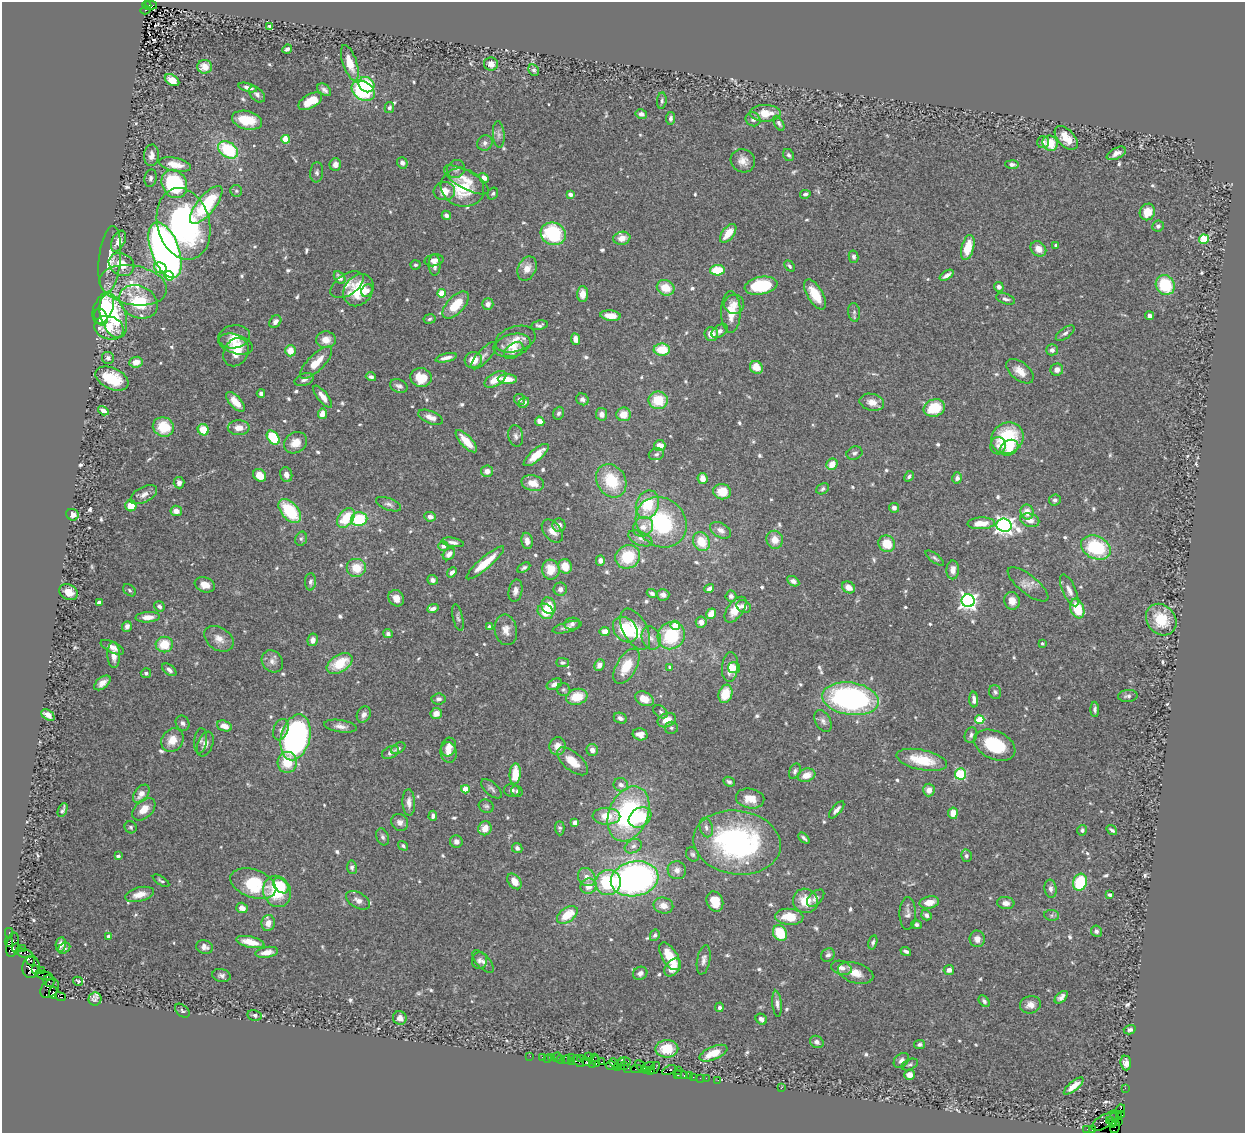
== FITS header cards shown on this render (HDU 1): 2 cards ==
NAXIS1  =                 1243
NAXIS2  =                 1131

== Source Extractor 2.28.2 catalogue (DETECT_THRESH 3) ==
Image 1243 x 1131 px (HDU 1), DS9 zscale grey, 1 PNG px = 1 image px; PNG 1247 x 1135 px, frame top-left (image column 1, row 1131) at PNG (2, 2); each listed source drawn as its Kron ellipse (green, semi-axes under 4 px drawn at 4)
Background 0.705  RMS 0.029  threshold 0.0862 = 3 sigma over >= 5 px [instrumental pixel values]
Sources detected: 714; of the 714, the 500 brightest by FLUX_AUTO listed and drawn (214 fainter detections omitted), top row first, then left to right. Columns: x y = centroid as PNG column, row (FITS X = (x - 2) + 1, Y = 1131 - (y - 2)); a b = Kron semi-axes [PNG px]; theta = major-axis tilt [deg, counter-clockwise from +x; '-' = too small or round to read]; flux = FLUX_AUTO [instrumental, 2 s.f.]
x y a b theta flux
147 5 4 4 - 280
151 5 6 3 -12 86
145 10 5 2 - 72
270 26 4 3 - 6.2
287 49 5 3 - 6.1
350 63 18 7 -71 31
491 64 7 6 - 15
205 67 7 6 - 19
534 70 6 5 - 5
172 80 8 5 -34 21
366 85 8 7 - 93
248 87 9 3 -16 8
324 90 8 5 -38 7.4
363 91 12 9 -33 160
257 94 9 6 -45 7.1
310 101 13 7 31 39
662 101 8 4 85 4.8
389 107 5 4 - 5.6
765 113 15 8 -1 38
641 114 6 4 -12 8.1
671 118 6 4 80 5.9
753 119 7 6 - 8.2
247 120 15 9 -14 46
779 123 8 4 -61 5.4
499 134 13 5 -85 7.3
1066 138 14 8 -47 30
286 139 4 4 - 59
1043 142 6 6 - 5.1
485 143 8 7 - 8
1050 143 8 7 - 45
228 150 11 7 -36 120
1116 153 10 5 27 11
151 155 11 7 85 12
789 155 6 5 - 5.3
743 161 12 11 - 18
402 163 6 5 - 7.6
335 164 6 6 - 13
1012 164 7 3 -2 6.1
175 165 16 6 -12 27
456 169 9 8 - 7.3
317 172 10 6 84 6.3
151 178 9 6 81 6.4
484 178 5 4 - 8.9
466 180 25 9 -29 26
174 184 15 12 -59 190
462 188 22 18 -19 91
236 191 6 6 - 4
444 191 11 9 6 21
493 194 6 5 - 4.1
570 194 4 3 - 13
805 194 5 3 - 4.3
206 205 23 9 51 120
1147 212 8 7 - 28
446 215 5 4 - 8.3
184 224 36 26 -75 470
1158 226 6 5 - 5.2
728 233 11 5 51 34
553 234 13 11 -25 150
622 238 8 6 9 18
1204 239 5 4 - 96
118 241 11 6 64 17
1056 245 4 3 - 5.6
968 247 12 6 75 51
1038 249 8 7 - 17
165 250 29 14 -70 1200
854 257 6 5 - 5.9
110 259 33 11 84 31
434 260 9 6 11 12
121 264 13 11 -31 32
415 265 5 4 - 4.2
434 265 10 6 -89 10
789 266 6 4 -49 4.8
160 268 6 5 - 52
527 268 12 9 65 20
717 270 7 5 3 56
947 275 8 3 32 8.6
169 276 5 4 - 62
340 278 7 5 -51 11
133 285 34 19 -11 74
347 285 18 10 33 17
1165 285 10 9 - 91
761 286 16 9 11 110
999 287 5 4 - 8
666 288 9 7 -24 39
358 290 17 14 54 69
367 290 6 5 - 8.7
442 293 4 4 - 50
583 294 7 5 89 22
815 294 17 8 -58 43
1006 299 10 5 -18 6.7
139 302 20 15 -28 96
488 304 6 5 - 11
734 304 10 9 - 14
456 305 17 8 46 50
103 308 16 9 67 150
731 312 21 10 -90 36
854 312 9 6 -82 5.4
113 316 23 12 -73 130
610 316 10 5 -5 27
1150 316 4 4 - 9.4
101 317 9 6 -69 67
429 319 6 4 8 3.9
275 322 7 5 50 9.1
539 325 8 4 11 5.8
109 328 15 11 -18 56
720 331 9 6 34 8.6
1065 333 11 5 37 6.5
711 334 7 7 - 22
234 337 16 11 9 23
515 339 21 12 17 23
575 339 6 4 -82 13
326 340 10 8 2 22
236 344 18 9 -16 24
512 345 19 11 14 31
662 350 8 6 -1 53
1052 350 6 5 - 8
290 351 6 5 - 26
514 351 11 7 36 14
236 352 15 12 57 32
484 356 17 6 48 9.1
108 358 6 6 - 6.4
446 358 11 4 12 11
473 360 8 8 - 27
136 362 7 5 9 19
316 363 21 8 45 39
756 367 7 6 - 31
1057 370 6 6 - 11
1020 371 16 9 -39 22
371 377 5 4 - 5.7
421 377 11 9 -8 42
112 379 17 10 -25 62
495 379 12 6 32 31
507 379 9 5 -2 31
304 380 10 6 20 8.2
399 386 9 6 -23 6.9
261 393 4 4 - 6.6
323 397 13 5 -51 16
520 399 6 5 - 6.4
582 399 6 5 - 8.4
658 400 9 9 - 62
235 402 12 6 -48 33
872 402 12 8 -13 16
524 403 6 4 42 7.6
934 408 11 8 19 61
103 411 5 4 - 11
558 413 6 5 - 5.1
322 414 5 4 - 17
602 414 6 5 - 12
623 414 7 7 - 26
430 417 13 6 -23 14
540 421 5 4 - 14
163 427 11 9 -20 66
239 428 11 7 1 17
203 430 6 5 - 42
516 436 11 7 -80 8.4
273 438 8 5 -51 84
1007 438 17 15 38 120
466 441 14 5 -47 34
295 443 12 10 33 25
660 445 5 5 - 21
998 446 8 7 - 9.7
1009 448 9 7 31 29
854 453 8 6 21 6.1
656 454 8 5 15 5.2
536 455 16 5 41 32
832 464 6 5 - 25
487 471 6 5 - 12
260 475 7 5 -38 27
286 475 7 6 - 12
909 476 6 4 60 4.4
703 478 5 5 - 15
957 478 6 5 - 7.5
611 481 17 14 -59 86
179 483 5 5 - 7.9
533 483 11 8 -13 25
823 489 7 5 32 4.6
722 492 9 7 -10 38
144 495 14 7 28 13
1055 500 6 5 - 5.6
389 504 13 6 -21 7.8
647 505 14 11 69 73
131 506 5 5 - 31
894 508 5 4 - 8.4
176 511 6 5 - 14
290 511 14 8 -49 110
1027 512 7 6 - 22
72 515 6 5 - 15
430 517 6 4 -7 10
346 518 11 7 53 60
359 519 8 7 - 100
1030 520 10 6 -14 16
661 522 27 24 -44 200
981 523 14 6 2 30
559 525 6 6 - 9.6
1004 525 7 6 - 990
643 527 10 9 - 19
720 530 11 7 -29 12
552 531 13 8 -50 17
640 538 13 6 -23 11
301 539 7 5 73 4.5
775 540 9 8 - 24
527 541 8 5 -80 11
453 542 11 4 -9 9.2
701 542 10 8 -62 48
887 544 8 8 - 42
443 546 5 5 - 6.2
1096 547 15 11 -25 130
449 554 7 5 45 12
628 557 13 11 32 82
935 558 11 4 -36 4.9
600 560 5 4 - 11
485 563 24 6 41 54
565 566 7 6 - 29
357 568 10 9 - 41
524 568 7 4 31 5
551 570 10 8 -83 34
953 570 9 6 89 14
452 572 6 4 49 7.6
432 580 5 5 - 8.3
793 581 6 4 -30 8.8
310 582 8 5 88 6.1
1028 584 25 9 -39 18
205 585 10 7 -19 17
848 587 7 5 -31 18
560 589 6 6 - 9.2
709 589 5 4 - 8.6
130 590 7 5 -41 4.2
1069 590 17 6 -66 13
515 591 11 7 78 11
69 592 9 7 -29 23
652 593 5 4 - 6.6
663 595 6 6 - 9.2
731 596 5 5 - 6.5
396 598 8 7 - 17
968 601 6 6 - 850
1012 601 9 7 -73 17
99 602 4 3 - 10
159 606 6 5 - 6.5
549 606 8 7 - 39
744 606 8 5 -30 8.4
433 609 6 4 20 7.6
1077 609 10 6 -70 61
735 610 15 8 53 30
546 611 8 7 - 44
711 614 5 4 - 28
148 617 12 5 3 20
458 618 14 5 -77 5.6
1161 620 17 14 -50 65
701 622 5 5 - 13
572 624 8 6 9 6.9
675 625 5 4 - 44
127 626 5 4 - 9.5
489 627 4 3 - 12
567 627 15 5 15 9
635 629 22 12 -62 50
506 630 15 11 -79 19
625 630 14 11 -48 85
605 631 5 4 - 17
388 634 5 4 - 5.8
671 635 14 13 - 120
651 638 12 9 -69 14
219 639 16 11 -34 19
313 640 6 5 - 11
1042 643 3 3 - 3.9
164 645 8 8 - 47
112 647 12 5 -26 12
114 655 13 6 -87 17
272 661 12 10 -52 12
340 663 14 8 31 66
563 663 6 4 -1 5.6
599 665 6 5 - 12
626 666 19 10 60 52
670 667 4 3 - 5.6
730 667 15 8 84 25
734 668 6 5 - 7.4
169 670 8 5 -38 7.6
146 673 5 5 - 6
102 683 9 5 38 13
554 684 8 5 25 10
564 690 7 6 - 4.5
995 692 7 6 - 5.4
725 694 9 7 72 46
1128 696 10 6 5 6.8
577 697 11 8 13 49
439 699 7 5 7 6.4
644 699 10 6 -27 26
850 699 28 16 -8 490
974 699 8 4 -87 9.9
1095 709 7 4 -89 5.5
661 712 8 5 -39 4.1
436 713 6 5 - 17
48 715 7 5 -37 15
364 715 8 6 63 10
620 718 7 5 -26 7.8
667 720 9 6 24 28
980 720 4 4 - 83
823 721 12 7 -62 8.6
183 723 8 6 -57 6
224 726 8 5 -18 16
340 726 16 6 -8 13
671 728 6 6 - 4.6
281 730 11 7 71 8.3
640 734 7 6 - 14
971 735 8 6 68 6.6
296 737 23 14 76 620
172 740 12 10 52 28
200 741 13 6 83 6.7
205 744 13 7 69 13
995 745 22 14 -24 100
558 746 9 8 - 17
449 747 9 7 74 13
398 748 8 5 32 6
592 750 6 5 - 12
390 752 9 5 28 9.4
448 752 10 8 -79 18
922 760 26 10 -12 66
572 761 19 9 -40 33
287 762 10 9 - 52
795 771 8 5 66 5.5
515 774 10 5 86 45
960 774 5 5 - 150
806 775 9 6 18 22
729 782 6 4 -23 4.6
621 785 7 6 - 9.6
465 789 4 4 - 51
491 789 13 6 -42 6.8
512 790 8 6 -12 7.2
929 790 6 5 - 14
517 791 6 5 - 4.1
141 794 10 6 52 17
750 798 14 10 -10 31
409 802 13 6 -87 12
486 806 8 6 -23 4.8
144 809 13 8 43 23
63 810 7 3 67 5.2
837 810 10 4 50 9.2
953 813 5 5 - 25
629 814 29 19 69 290
433 816 5 4 - 7.1
606 816 14 8 -2 48
640 817 12 9 33 65
400 822 9 8 - 10
575 822 4 4 - 12
131 827 6 5 - 4.1
706 827 10 6 -74 7.6
485 828 7 6 - 25
560 828 7 4 -88 4.7
1082 830 5 5 - 4.7
1112 830 6 3 -36 4
383 837 8 6 -69 5.3
804 838 6 3 -43 5.2
456 842 6 6 - 11
737 842 44 32 -8 430
403 846 5 4 - 4.3
633 846 9 6 28 7.1
517 848 5 5 - 7.6
693 854 7 6 - 4.5
118 856 4 3 - 4.1
966 856 6 5 - 6.1
352 867 7 5 -82 5.4
677 870 9 9 - 12
587 877 9 8 - 16
635 879 24 17 11 740
161 881 9 3 -33 4
514 881 9 6 -51 21
608 882 13 12 - 140
1080 882 8 7 - 98
253 884 24 14 -20 120
281 886 9 6 -45 52
588 886 8 7 - 22
1051 889 9 6 -81 8
277 891 16 13 -68 80
140 894 14 7 15 25
1110 895 4 3 - 4.8
816 898 10 6 43 9.9
358 900 13 7 -30 13
715 901 10 8 -69 38
805 901 12 12 - 44
929 902 10 6 10 25
1006 903 9 6 -6 11
663 906 10 8 -13 17
242 908 6 5 - 15
908 913 16 8 89 11
567 915 12 7 36 49
926 915 5 5 - 8.3
1052 915 7 5 -5 4.9
789 917 14 8 -4 51
268 923 8 6 81 17
916 924 5 4 - 4.8
1096 931 6 5 - 5.9
9 933 4 2 - 55
780 933 8 6 -57 62
655 935 6 4 62 4.4
109 936 4 3 - 5.6
977 939 8 7 - 14
9 942 5 3 - 140
250 942 14 5 -13 32
873 942 7 4 75 4.7
61 944 7 5 80 9.8
12 945 12 6 79 650
204 947 8 6 -13 9.5
16 948 5 3 - 240
22 948 2 2 - 17
64 948 6 5 - 4.6
906 951 5 3 - 5.8
267 952 11 5 9 19
24 953 9 3 -17 110
828 955 7 6 - 6.9
670 956 15 7 -58 47
704 960 15 6 79 9.9
31 961 5 3 - 96
479 961 8 7 - 6.8
483 961 14 6 -48 9.1
31 967 11 8 80 840
673 968 10 7 51 29
841 968 11 6 -15 14
35 970 3 3 - 170
41 970 2 2 - 12
949 970 5 5 - 9.6
640 973 7 6 - 8.1
856 973 18 10 -17 25
44 975 9 3 -16 110
221 976 9 6 -10 7.4
49 981 6 5 - 83
78 981 5 3 - 4.8
50 988 11 8 49 760
53 992 6 3 82 250
60 997 6 3 -22 100
1061 997 8 5 43 8.3
95 999 6 6 - 7.9
984 1001 6 4 -49 5.2
777 1004 13 4 -85 8.2
1030 1005 10 8 15 13
719 1007 5 4 - 6
182 1011 8 5 -43 4.1
255 1015 7 5 -11 4.9
400 1018 7 6 - 12
761 1019 6 5 - 8.8
1130 1030 6 4 15 5
817 1042 7 6 - 9.2
920 1044 5 4 - 4.8
667 1049 11 8 1 60
713 1053 15 6 23 40
530 1056 2 2 - 9.3
588 1056 3 2 - 110
542 1057 2 2 - 21
557 1057 5 2 - 19
571 1057 2 2 - 290
595 1057 4 2 - 94
547 1058 2 2 - 9.6
552 1058 4 3 - 76
560 1059 4 3 - 25
581 1059 3 2 - 54
566 1060 5 3 - 70
901 1060 9 6 42 8.9
571 1061 2 2 - 28
578 1061 7 3 -43 110
596 1061 6 3 -83 85
587 1062 4 3 - 78
601 1062 3 2 - 82
625 1062 6 3 2 180
614 1063 5 3 - 87
1126 1063 7 5 -84 11
592 1064 3 2 - 50
621 1064 6 2 -86 120
625 1065 3 2 - 110
910 1065 9 5 23 4.6
612 1066 6 3 -11 110
641 1066 7 3 -43 64
648 1066 7 3 12 180
618 1067 2 2 - 24
628 1068 3 2 - 55
655 1068 7 3 51 62
637 1069 6 3 -2 110
651 1070 4 2 - 43
669 1070 7 3 27 200
678 1070 3 2 - 19
647 1071 3 3 - 69
678 1075 3 3 - 51
681 1075 7 3 -18 120
910 1075 5 5 - 16
689 1076 3 2 - 54
693 1077 2 2 - 36
700 1078 2 2 - 5.5
706 1078 2 2 - 21
718 1080 2 2 - 12
1074 1086 12 4 39 18
781 1088 2 2 - 21
1125 1088 2 2 - 8.6
1121 1109 5 4 - 58
1121 1114 4 3 - 45
1116 1115 6 3 -26 470
1113 1119 7 5 65 210
1110 1120 3 2 - 350
1104 1121 14 6 30 340
1118 1122 3 2 - 33
1112 1123 3 3 - 430
1115 1126 7 4 73 130
1087 1129 2 2 - 10
1092 1130 4 3 - 42
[214 fainter detections neither listed nor drawn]